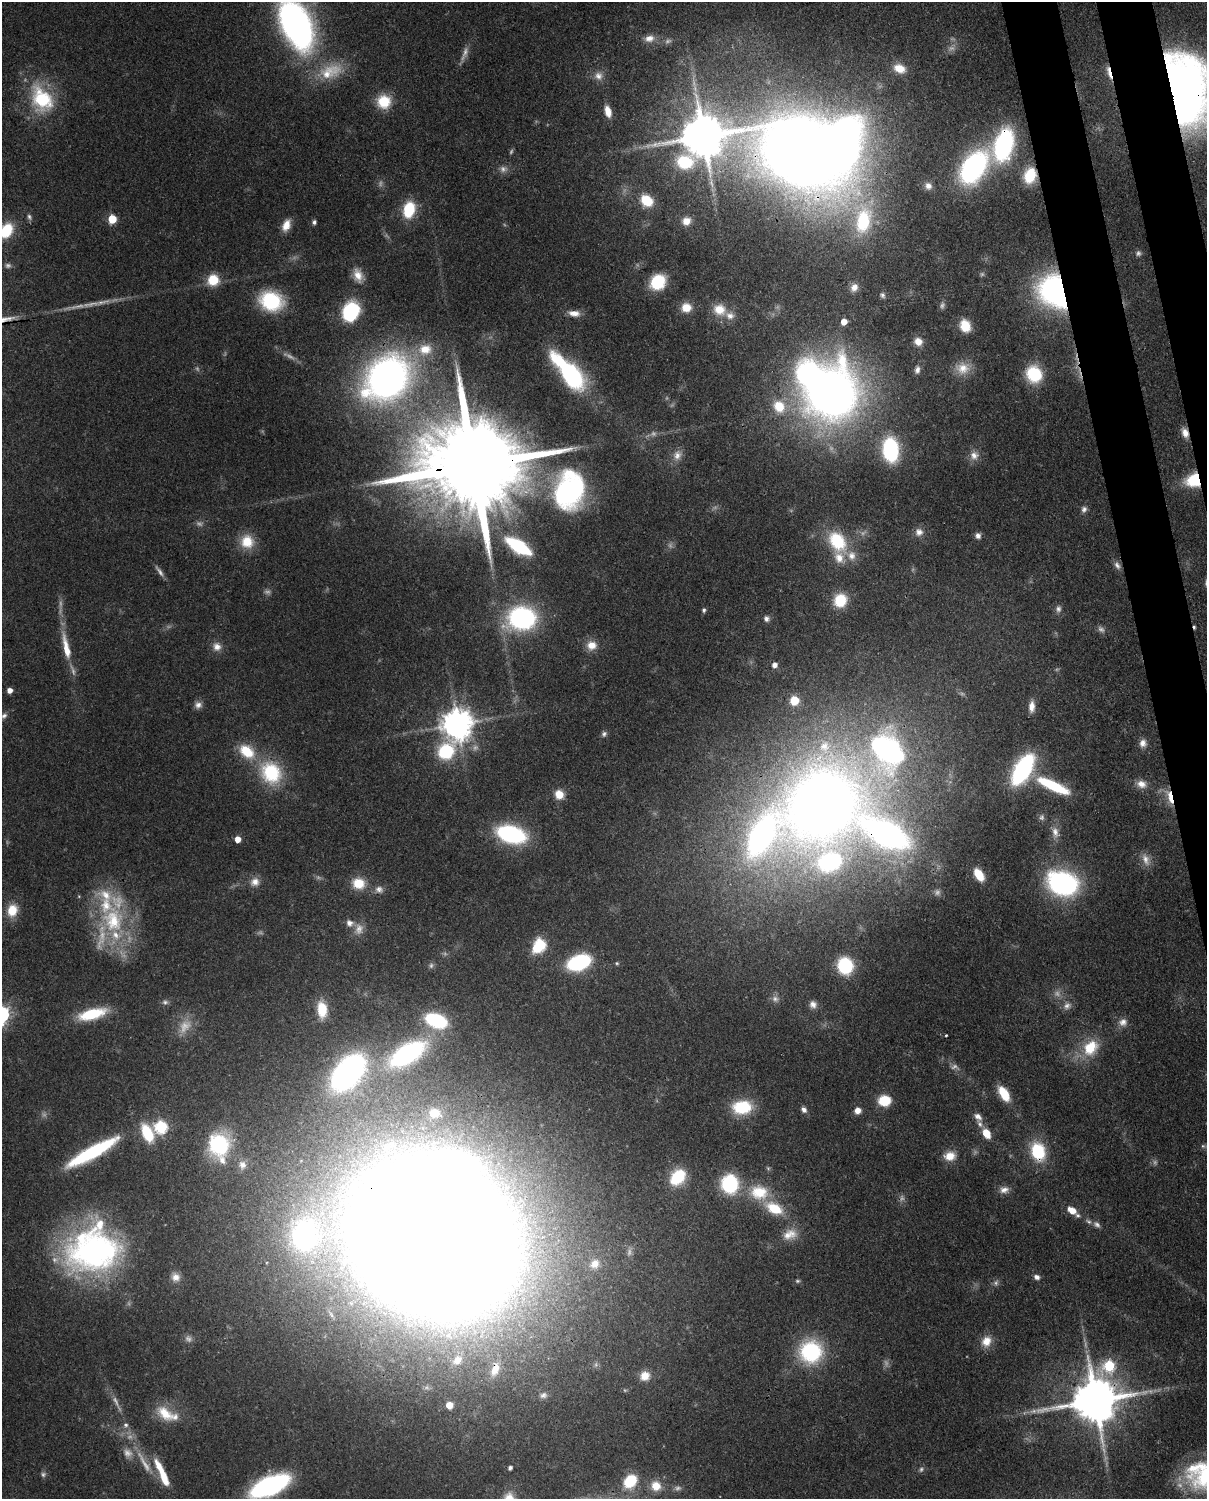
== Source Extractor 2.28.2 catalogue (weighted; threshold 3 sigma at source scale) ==
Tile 6 of 4 x 3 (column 2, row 2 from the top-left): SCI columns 1295-2499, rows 1652-3148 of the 5001 x 4910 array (HDU 1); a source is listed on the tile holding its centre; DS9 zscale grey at full resolution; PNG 1209 x 1501 px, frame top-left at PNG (2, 2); no overlay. Shown black and unused: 4% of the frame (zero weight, under 3 of 4 exposures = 7% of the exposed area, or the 3 px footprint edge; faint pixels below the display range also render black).
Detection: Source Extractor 2.28.2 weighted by HDU 2 'WHT'; one run over the whole footprint, this tile lists its part. Background 0.107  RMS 0.0042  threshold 0.0188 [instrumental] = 3 sigma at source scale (4.5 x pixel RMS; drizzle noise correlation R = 1.50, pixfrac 1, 0.05/0.05 arcsec/px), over >= 5 px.
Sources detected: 243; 54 too faint to see at this stretch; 7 inside a brighter object's white glare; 1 cosmic-ray / hot-pixel residue — not listed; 15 inside a brighter listed object's ellipse — not listed separately; the other 166 listed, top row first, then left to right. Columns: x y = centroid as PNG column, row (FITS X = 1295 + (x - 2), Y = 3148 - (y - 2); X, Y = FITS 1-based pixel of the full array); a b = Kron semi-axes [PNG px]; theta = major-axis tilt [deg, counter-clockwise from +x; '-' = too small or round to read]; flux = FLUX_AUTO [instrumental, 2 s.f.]
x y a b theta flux
296 25 37 20 -65 230
649 38 16 10 11 4.5
465 52 20 7 78 3.2
899 68 15 11 -22 7.2
330 71 37 20 21 17
1109 73 19 5 -75 4.2
598 76 12 11 - 3.6
1188 89 67 43 -77 300
42 99 39 27 -62 33
384 102 15 15 - 13
608 111 12 6 -74 5.2
703 136 16 13 43 2100
1004 145 24 14 75 87
803 153 85 55 -23 880
974 167 34 20 54 88
503 169 10 9 - 2.5
1030 175 14 10 73 18
928 186 10 9 - 2.7
647 201 12 9 -35 13
409 210 15 11 77 19
29 217 8 6 -71 1.3
112 219 5 5 - 18
863 220 38 21 85 39
686 221 10 9 - 4.6
314 222 6 5 - 1.1
286 225 14 9 66 5.4
6 230 16 12 56 17
358 275 18 12 -69 5.8
213 280 12 11 - 12
658 282 13 11 44 23
854 287 11 9 61 3.2
1055 290 23 22 - 130
882 295 7 6 - 1.1
271 301 19 15 -20 39
686 307 11 10 - 6.6
719 309 18 15 -28 8.6
350 312 15 12 63 47
574 313 15 8 -6 3.7
844 322 5 5 - 5.6
965 326 11 9 -68 10
918 341 10 9 - 4.1
963 368 20 16 -1 7.6
917 370 10 7 80 2
570 373 38 15 -48 73
1034 374 14 12 -57 27
387 378 51 40 44 200
831 393 48 44 65 370
779 406 17 14 -55 11
1185 433 12 7 -70 3.8
890 450 20 13 -84 50
677 455 13 11 64 3.8
974 455 13 12 - 3.8
475 465 50 21 7 16000
1194 480 13 10 17 27
569 490 42 31 83 86
1084 509 9 7 78 1.7
919 532 10 10 - 2.8
978 536 7 7 - 1.9
837 541 28 19 -57 24
247 542 17 16 - 11
518 546 20 9 -32 43
1117 565 12 7 -58 2.1
840 600 12 11 - 17
1058 609 10 8 85 2
704 610 5 5 - 1
522 618 20 16 4 90
766 619 8 7 - 1.7
592 645 12 11 - 5.7
66 647 39 9 -78 11
217 647 12 12 - 3.8
774 665 5 5 - 2.5
10 690 5 4 - 3.2
794 700 6 6 - 10
198 705 10 9 - 2.4
1032 706 14 7 87 3.9
4 716 8 6 40 1.3
457 724 9 9 - 830
604 734 7 6 - 1.3
1143 743 11 10 - 3.1
887 750 40 29 -59 130
247 751 21 14 -39 14
446 751 18 12 44 33
1023 769 23 11 60 85
271 773 31 25 -55 29
1141 784 14 10 -16 4.4
1053 786 36 10 -25 27
559 794 9 9 - 6.4
1170 797 20 7 -73 6.8
821 805 63 49 61 500
1055 832 18 10 -81 4.4
511 834 21 12 -16 74
887 834 64 29 -35 210
761 836 79 37 49 190
238 839 5 5 - 5.4
1146 859 19 10 -69 4.3
830 862 63 49 -64 82
979 875 12 7 -59 11
255 882 12 11 - 3.8
358 883 16 13 -17 10
1063 883 21 15 -19 110
379 889 12 10 -10 2.7
12 910 15 11 76 9.6
113 920 47 34 -78 49
350 923 10 9 - 2.8
539 945 8 6 56 55
579 962 17 10 20 56
617 963 6 4 -21 0.62
845 966 12 11 - 34
775 999 10 9 - 2.2
165 1002 9 7 9 1.5
813 1004 10 9 - 2.7
1067 1006 12 10 30 2.9
322 1009 16 9 -83 13
92 1014 27 10 14 23
436 1020 22 13 -20 35
1123 1022 12 11 - 3.3
946 1035 3 3 - 0.49
1090 1048 21 15 51 16
407 1054 35 16 31 84
348 1072 37 22 50 130
1004 1094 16 8 -59 12
884 1100 9 8 - 18
742 1107 17 12 3 24
804 1110 8 6 -47 2
858 1110 8 8 - 3.1
434 1113 12 10 -6 6.9
978 1117 12 8 -44 2.8
161 1127 6 6 - 62
147 1133 18 11 -65 19
986 1133 8 5 -60 11
219 1144 23 21 81 40
1203 1146 6 6 - 0.91
1038 1151 21 15 -73 22
92 1152 58 12 29 48
950 1156 14 11 6 6.3
242 1165 12 10 -82 3.2
678 1177 18 13 50 19
730 1184 14 13 - 39
1004 1190 13 9 12 3.1
759 1192 26 21 -10 17
1072 1210 9 6 -31 6.6
1097 1224 10 7 -40 1.8
790 1234 20 14 18 6.7
304 1236 34 30 78 95
434 1238 96 77 -37 4100
94 1250 61 49 8 140
595 1264 14 11 40 4.2
175 1277 11 10 - 3.6
1037 1277 8 6 -23 1.9
986 1341 14 12 54 6.3
811 1352 24 24 - 41
457 1360 12 9 50 3.6
1109 1366 9 8 - 34
495 1369 16 9 69 4.6
645 1376 11 10 - 5.5
543 1395 12 8 14 2.3
1095 1400 15 13 9 2300
449 1405 6 6 - 4.4
165 1413 28 16 -37 12
126 1425 8 7 - 1.7
510 1468 4 4 - 1.3
43 1474 8 7 - 1.2
162 1474 36 7 -66 14
630 1481 11 9 47 20
269 1486 29 13 23 100
656 1486 12 11 - 6.3
Overlapping masked pixels (flux is a lower limit): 17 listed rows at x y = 1109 73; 1188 89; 1004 145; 803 153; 1030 175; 1055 290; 1185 433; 475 465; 1194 480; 887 750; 1170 797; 821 805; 887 834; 1038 1151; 434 1238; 495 1369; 1095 1400
Isophote crosses this tile's border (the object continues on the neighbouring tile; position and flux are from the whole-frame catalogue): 4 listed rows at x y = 296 25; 1188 89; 6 230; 269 1486